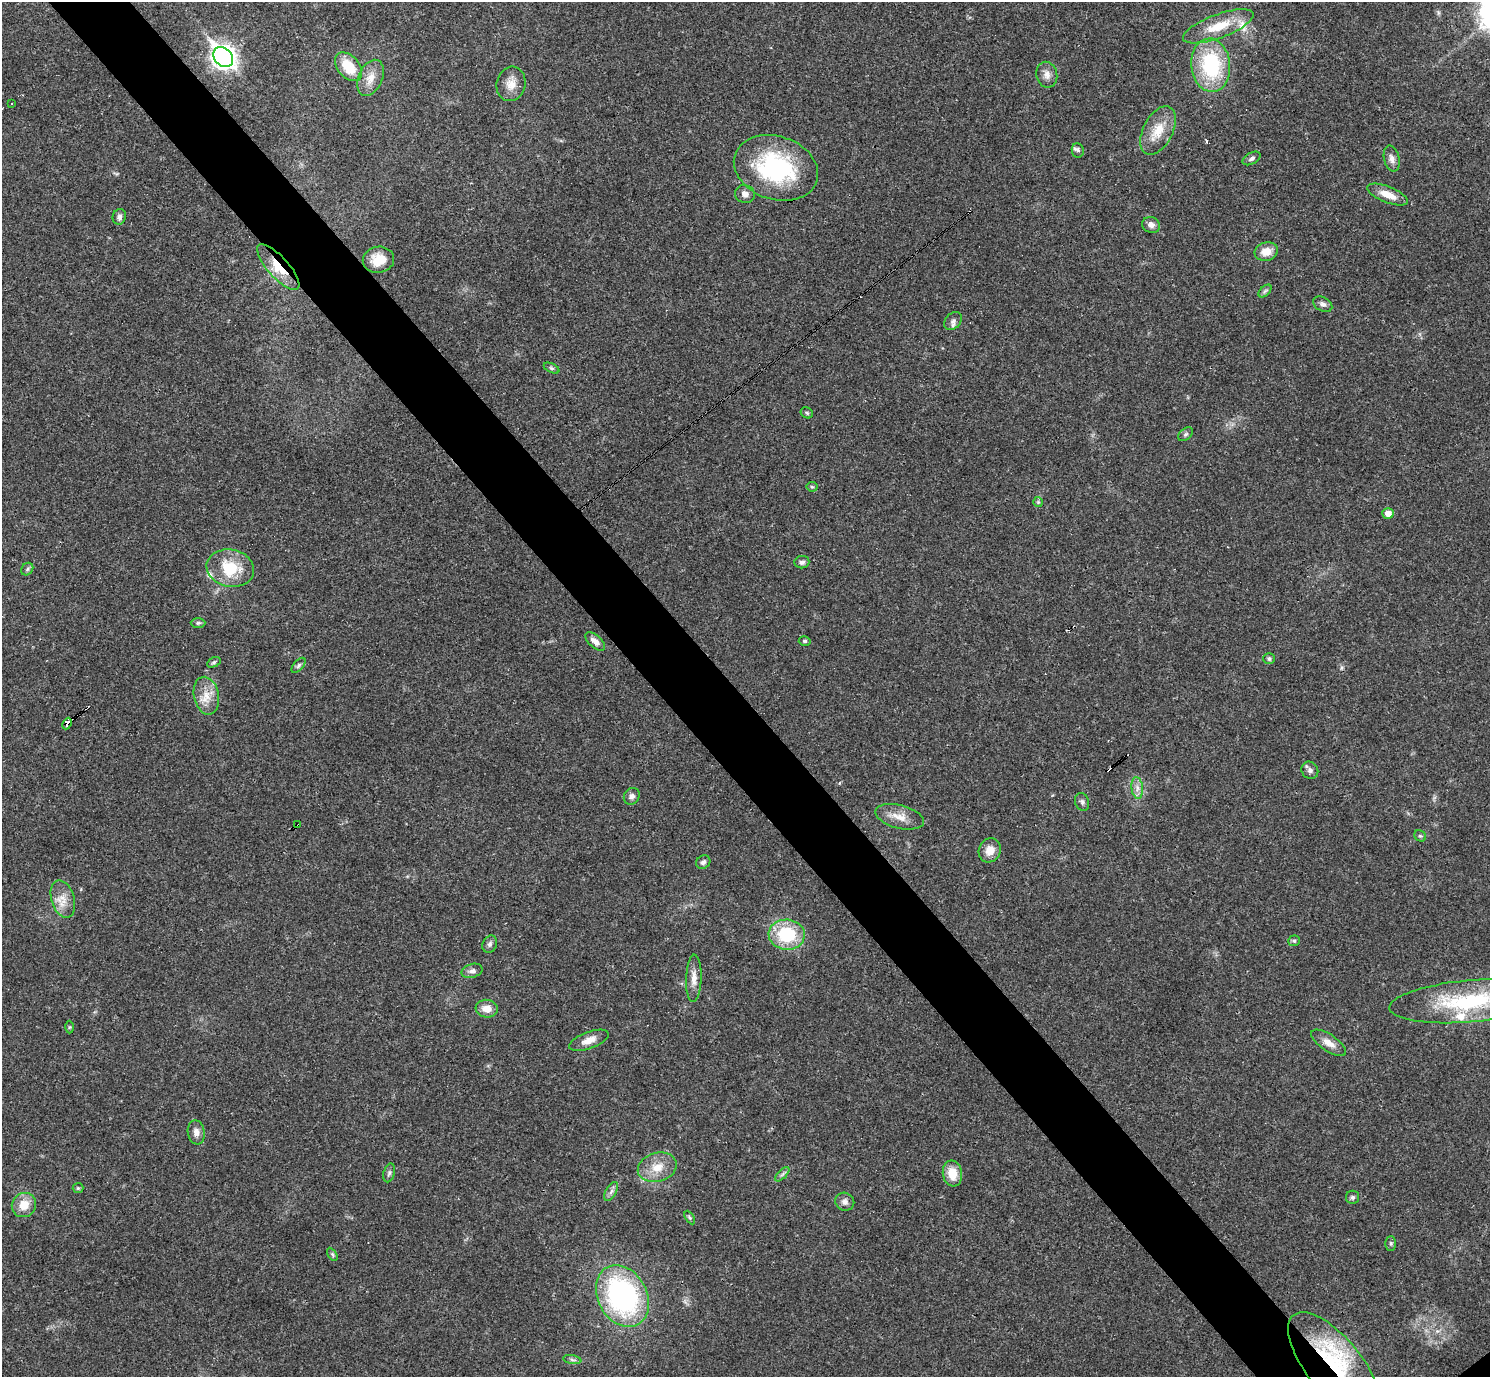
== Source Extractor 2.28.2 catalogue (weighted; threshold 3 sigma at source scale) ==
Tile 11 of 4 x 4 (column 3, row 3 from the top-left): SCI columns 2977-4464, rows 1531-2905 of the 5955 x 5951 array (HDU 1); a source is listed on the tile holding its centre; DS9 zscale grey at full resolution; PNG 1492 x 1379 px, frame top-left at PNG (2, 2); each listed source drawn as its Kron ellipse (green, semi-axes under 4 px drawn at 4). Shown black and unused: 6% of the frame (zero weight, under 3 of 4 exposures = <1% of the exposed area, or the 3 px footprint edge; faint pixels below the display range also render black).
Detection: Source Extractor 2.28.2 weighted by HDU 2 'WHT'; one run over the whole footprint, this tile lists its part. Background 0.0352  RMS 0.0026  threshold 0.0118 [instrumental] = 3 sigma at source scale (4.5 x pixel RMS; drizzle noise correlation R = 1.50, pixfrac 1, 0.05/0.05 arcsec/px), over >= 5 px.
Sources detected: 83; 3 cosmic-ray / hot-pixel residue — neither listed nor drawn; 4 inside a brighter listed object's ellipse — not listed separately; the other 76 listed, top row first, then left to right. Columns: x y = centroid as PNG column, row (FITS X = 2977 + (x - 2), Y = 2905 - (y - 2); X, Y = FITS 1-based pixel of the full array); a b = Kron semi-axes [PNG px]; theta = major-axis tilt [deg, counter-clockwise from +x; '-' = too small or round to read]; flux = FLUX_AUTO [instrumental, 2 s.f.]
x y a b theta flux
1218 26 37 12 20 7.8
223 57 11 8 -49 170
1211 65 27 19 -84 23
348 67 17 10 -49 7.3
1047 75 13 10 -78 1.9
371 78 19 12 66 3.3
511 84 17 14 75 3.1
12 104 3 3 - 0.71
1158 130 26 14 63 5.9
1078 150 7 6 - 0.58
1252 158 10 5 29 0.77
1392 159 13 7 -76 1.4
776 168 43 31 -18 32
745 194 10 8 -14 1.4
1388 195 21 8 -22 3.5
119 217 8 6 73 0.99
1151 225 9 7 -22 1.4
1266 252 12 9 16 3.2
378 260 16 13 9 5
278 267 29 10 -48 6.6
1265 291 8 4 45 0.61
1323 304 10 6 -29 0.94
953 321 10 7 47 1.1
551 368 8 4 -26 0.51
807 413 6 5 - 0.44
1185 434 8 5 40 0.56
812 487 5 5 - 0.36
1038 502 5 5 - 0.38
1388 513 5 5 - 2.3
802 562 7 6 - 0.81
230 568 24 18 -11 9.9
27 569 7 5 49 0.58
198 623 7 5 0 0.49
595 641 12 6 -42 1.8
805 641 6 4 -13 0.43
1269 659 6 5 - 0.59
214 662 7 4 30 0.46
298 665 9 5 49 0.64
206 696 19 12 -78 4
67 724 6 4 65 2.9
1310 770 9 8 - 1
1137 788 11 5 -83 1.3
632 796 9 7 56 1.1
1082 802 9 7 -70 0.81
900 817 25 11 -14 3.7
298 825 2 2 - 0.36
1420 836 6 5 - 0.43
990 850 12 11 - 3.1
703 862 7 6 - 0.86
63 899 19 11 -73 3.4
787 935 18 15 -7 15
1294 941 6 5 - 0.45
490 944 9 7 63 0.78
472 971 11 6 15 1.1
694 978 24 7 88 2.6
1469 1001 79 21 5 29
487 1009 11 9 -6 2.7
69 1027 6 4 89 0.35
589 1040 21 8 20 2.6
1329 1043 20 8 -34 2.6
196 1132 12 8 -81 1.5
657 1167 20 14 16 4.7
389 1173 9 5 74 0.71
952 1173 13 9 -83 4.5
782 1174 9 3 45 0.57
78 1188 5 5 - 0.41
611 1192 10 5 62 0.86
1352 1197 7 6 - 0.63
845 1202 10 9 - 1.2
24 1205 12 11 - 4.3
690 1218 7 4 -59 0.4
1391 1243 7 5 -90 0.51
332 1254 7 4 -60 0.44
622 1296 32 24 -62 52
572 1360 9 4 -9 0.66
1334 1365 65 27 -51 31
Overlapping masked pixels (flux is a lower limit): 4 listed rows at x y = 278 267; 67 724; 298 825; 1334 1365
Isophote crosses this tile's border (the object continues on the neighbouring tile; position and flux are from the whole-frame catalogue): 2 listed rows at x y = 1469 1001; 1334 1365